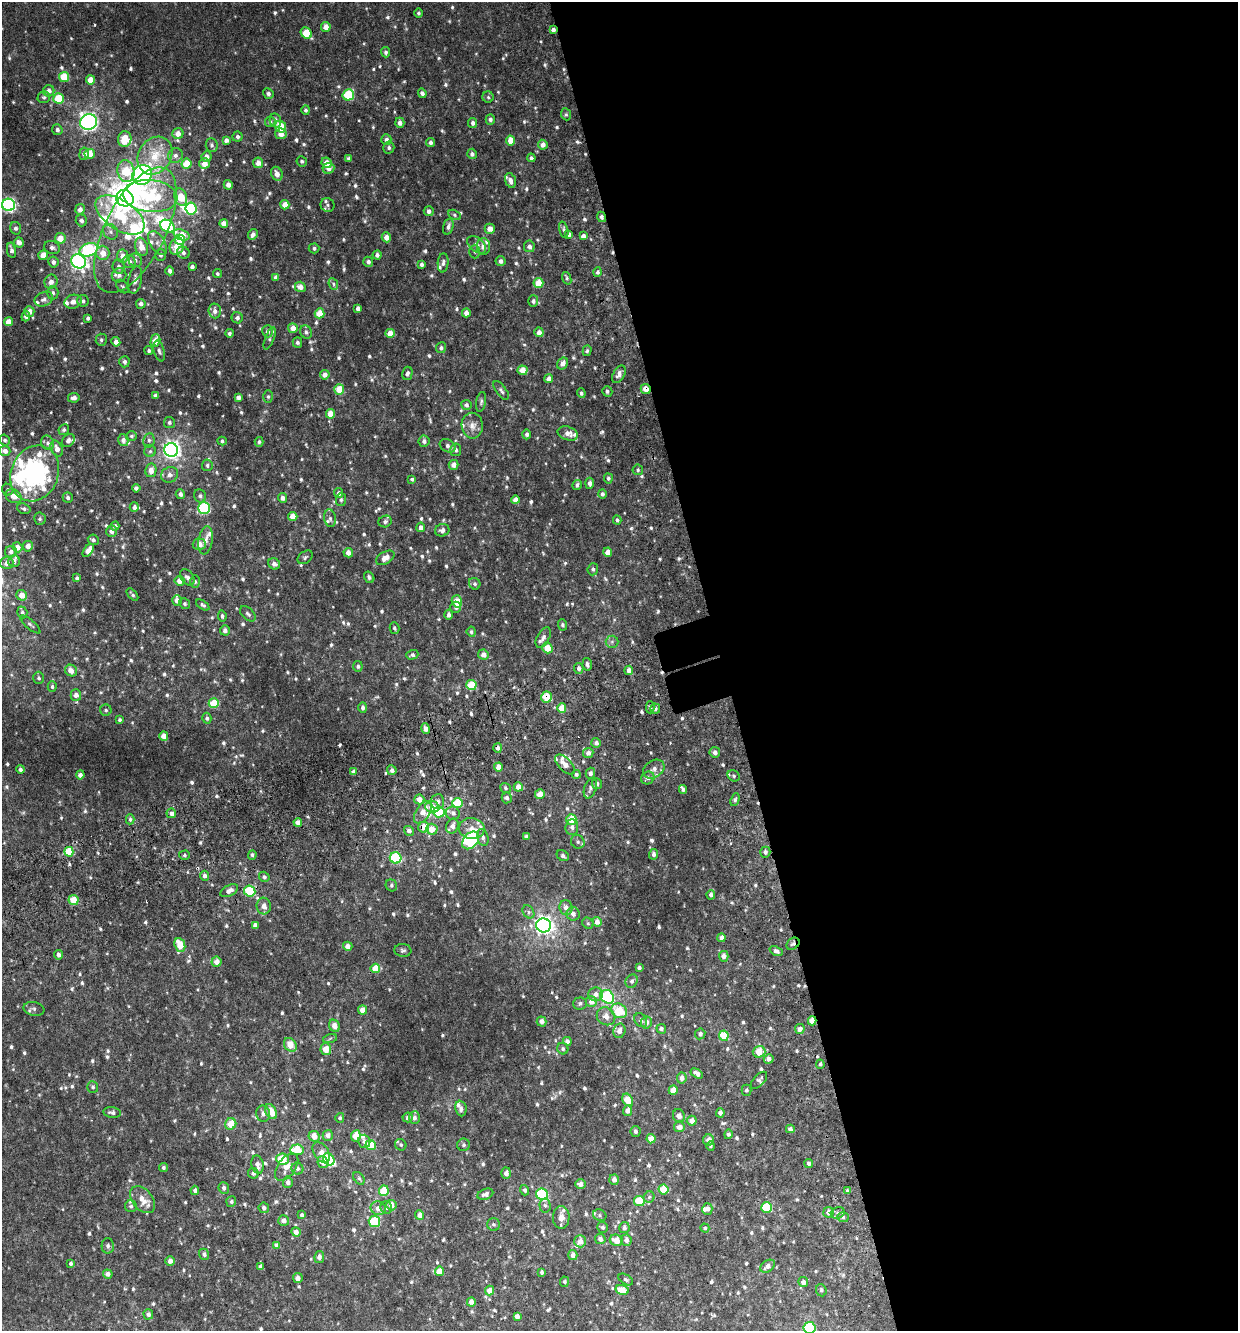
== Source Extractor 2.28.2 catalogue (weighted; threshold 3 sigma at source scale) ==
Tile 8 of 4 x 4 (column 4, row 2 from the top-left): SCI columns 3846-5081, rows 2719-4047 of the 5268 x 5434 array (HDU 1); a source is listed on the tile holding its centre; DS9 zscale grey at full resolution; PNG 1240 x 1333 px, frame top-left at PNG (2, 2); each listed source drawn as its Kron ellipse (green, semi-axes under 4 px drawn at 4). Shown black and unused: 42% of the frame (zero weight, under 3 of 6 exposures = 5% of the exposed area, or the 3 px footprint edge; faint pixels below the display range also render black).
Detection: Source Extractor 2.28.2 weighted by HDU 2 'WHT'; one run over the whole footprint, this tile lists its part. Background 0.00508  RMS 0.0024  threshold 0.00995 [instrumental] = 3 sigma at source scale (4.09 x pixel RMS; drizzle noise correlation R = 1.36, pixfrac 0.8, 0.0396/0.0396 arcsec/px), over >= 5 px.
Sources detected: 931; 1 too faint to see at this stretch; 3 inside a brighter object's white glare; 4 cosmic-ray / hot-pixel residue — neither listed nor drawn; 49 inside a brighter listed object's ellipse — not listed separately; of the other 874, all 500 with FLUX_AUTO >= 0.407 (the completeness limit of this list) listed and drawn (374 fainter detections not listed), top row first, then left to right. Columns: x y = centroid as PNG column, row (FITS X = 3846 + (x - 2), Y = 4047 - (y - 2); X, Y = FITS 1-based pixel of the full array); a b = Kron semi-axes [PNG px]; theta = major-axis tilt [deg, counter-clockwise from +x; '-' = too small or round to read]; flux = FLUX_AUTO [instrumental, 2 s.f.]
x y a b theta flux
418 13 4 4 - 0.44
326 27 5 4 - 1.7
553 30 4 4 - 0.79
306 33 6 5 - 5.7
386 52 5 4 - 0.51
64 77 5 5 - 6
91 80 4 4 - 2.9
49 91 5 5 - 1.4
422 93 5 4 - 0.64
268 94 5 5 - 0.62
348 95 6 5 - 10
44 97 6 5 - 0.42
488 97 6 5 - 0.41
59 98 5 5 - 7.9
306 110 5 4 - 0.43
566 114 6 5 - 0.42
490 119 5 4 - 0.7
275 120 7 5 -70 0.85
89 122 8 7 - 85
270 122 5 5 - 0.49
400 123 5 4 - 1
473 123 5 4 - 0.77
281 127 6 5 - 5
57 130 5 5 - 0.78
178 133 5 5 - 1.7
281 134 6 5 - 1.9
238 137 5 5 - 0.56
125 139 8 6 80 5.4
226 140 4 4 - 0.93
386 140 5 5 - 0.88
510 140 5 4 - 3.2
430 142 4 4 - 0.56
212 145 7 6 - 0.56
543 145 5 5 - 1.3
389 148 6 5 - 0.48
84 154 6 5 - 0.78
90 154 5 5 - 3.8
472 154 5 5 - 0.71
175 155 7 7 - 0.87
155 156 20 16 56 5.9
206 157 5 5 - 1.2
349 158 4 3 - 0.49
531 158 4 4 - 0.46
302 161 5 5 - 0.42
258 163 5 5 - 1.4
327 163 5 5 - 2.1
186 164 5 5 - 4.6
204 164 5 5 - 2.2
328 168 6 5 - 1.5
126 171 11 8 -79 7.2
277 174 7 5 -68 1.5
142 175 10 9 - 49
510 181 8 5 -73 1.1
228 185 5 4 - 1.3
150 196 27 16 -5 13
181 197 9 6 -72 5.9
125 198 9 8 - 280
9 205 6 6 - 48
285 205 5 4 - 2.2
328 205 7 6 - 0.59
80 209 5 5 - 1.1
191 209 6 5 - 15
429 211 5 4 - 0.83
120 215 28 14 -33 13
454 215 7 4 -28 0.42
601 217 5 4 - 0.62
81 220 6 5 - 0.68
224 223 4 4 - 1.6
167 226 7 6 - 15
448 227 8 5 72 0.82
16 228 6 5 - 0.64
490 229 5 5 - 1.6
135 230 68 30 63 34
564 230 8 4 -75 0.51
111 232 8 7 - 0.74
253 234 6 4 63 0.83
568 234 4 4 - 1.1
181 235 8 5 -19 3.3
583 236 4 4 - 0.78
386 237 5 4 - 1.6
60 238 5 5 - 2.7
180 240 5 5 - 4.9
19 242 5 5 - 1.4
158 243 13 7 -57 1.2
477 245 11 6 -41 0.97
177 246 9 7 68 3.9
529 246 6 5 - 0.73
141 247 9 6 -75 2.8
483 247 8 6 -89 1.4
52 248 8 6 -22 0.84
314 248 5 5 - 0.49
11 250 8 4 -79 0.73
89 250 9 6 23 19
475 252 7 5 90 0.47
103 253 7 6 - 2.1
183 253 6 6 - 0.72
43 255 5 4 - 2.7
161 255 6 5 - 0.61
377 255 4 4 - 0.7
123 256 6 5 - 1.8
135 260 7 6 - 0.74
78 261 7 7 - 71
501 261 5 5 - 0.87
53 262 5 5 - 0.72
129 262 6 6 - 1.2
368 262 5 5 - 0.73
443 263 9 5 85 0.7
422 265 4 4 - 0.73
119 267 7 6 - 0.77
192 267 4 4 - 0.67
170 271 4 4 - 0.81
597 272 4 4 - 0.45
217 274 5 4 - 0.42
119 275 7 7 - 0.97
276 277 4 4 - 0.93
567 278 6 4 -71 0.43
135 280 14 6 78 1.4
51 282 7 6 - 1.5
538 283 5 5 - 4.2
333 284 6 4 -65 0.44
123 286 7 5 -50 0.41
300 287 5 5 - 1.5
53 293 6 6 - 0.65
44 299 10 7 24 0.84
83 301 6 5 - 0.6
533 301 6 5 - 0.58
73 302 8 7 - 1.2
141 304 5 5 - 0.79
358 308 4 4 - 0.74
29 311 5 5 - 1.6
215 311 7 6 - 1
320 313 5 5 - 3.9
466 313 4 4 - 1.3
26 316 5 4 - 0.72
88 318 4 3 - 0.49
237 318 6 5 - 0.67
8 322 4 4 - 2.4
293 328 5 4 - 1.8
268 331 6 5 - 0.73
306 332 7 5 -64 0.57
539 332 5 4 - 1.3
229 333 4 4 - 0.43
390 333 4 4 - 2.6
270 338 12 4 69 0.57
101 340 6 5 - 0.44
155 341 6 5 - 3.2
116 342 5 4 - 1.3
297 342 5 4 - 0.48
441 348 5 5 - 0.54
149 351 4 4 - 0.41
159 351 11 5 -75 0.66
587 351 5 4 - 0.46
124 362 5 5 - 0.72
563 363 6 5 - 1.1
523 370 5 4 - 2.6
407 373 7 5 74 0.56
619 374 9 5 61 0.93
325 375 5 4 - 1.3
549 379 4 4 - 1.3
339 389 5 5 - 4.1
646 389 5 5 - 2
501 390 11 5 -55 0.65
607 391 5 5 - 0.58
581 393 5 4 - 0.41
155 395 4 3 - 0.53
268 396 6 5 - 0.44
238 397 4 4 - 0.85
74 398 6 5 - 0.88
481 402 10 5 80 0.51
466 405 5 5 - 0.56
331 414 5 4 - 2.9
169 422 5 5 - 0.55
472 426 13 10 -89 1.7
64 430 5 5 - 0.45
568 433 10 6 -20 1.5
527 434 5 4 - 0.59
131 436 6 4 -1 0.43
5 440 5 4 - 0.46
68 440 7 5 45 0.83
123 440 6 5 - 0.96
149 440 7 5 79 0.63
222 441 4 4 - 0.43
424 441 5 5 - 0.78
259 442 5 4 - 0.44
48 443 7 6 - 0.64
448 446 8 6 -30 0.85
57 449 8 5 -64 1.5
171 450 7 7 - 92
456 450 6 5 - 0.69
5 451 5 5 - 1.1
150 451 6 5 - 0.46
207 465 6 5 - 0.51
453 465 5 5 - 1.4
151 470 7 5 77 1.7
638 470 5 5 - 0.41
35 473 29 23 67 39
169 475 9 7 28 1.1
608 478 5 4 - 0.42
412 479 4 4 - 0.42
590 483 5 4 - 0.74
577 485 5 4 - 0.65
136 488 4 4 - 0.73
8 490 6 5 - 0.46
339 493 5 4 - 0.7
180 494 5 4 - 0.76
602 494 4 4 - 0.5
14 496 8 6 -28 1.6
200 496 7 6 - 0.63
68 497 5 5 - 0.54
282 498 5 4 - 0.86
341 500 6 5 - 0.42
515 500 4 4 - 1.5
134 507 5 4 - 0.86
204 508 6 6 - 20
24 509 7 5 -19 0.47
293 516 4 4 - 2.7
330 518 9 5 -81 0.54
40 519 6 6 - 0.45
617 520 4 3 - 0.43
385 521 7 5 22 0.59
115 526 4 4 - 0.75
421 527 4 4 - 0.99
442 530 7 6 - 0.86
111 531 6 5 - 0.89
93 540 5 5 - 0.62
206 540 14 7 81 1.3
199 544 6 5 - 2
28 546 5 5 - 1.3
17 547 5 5 - 1.5
88 550 7 4 56 2
11 552 6 5 - 0.82
608 552 4 4 - 1.7
348 553 5 4 - 1.4
305 557 8 5 36 0.44
385 558 10 6 30 1.8
14 561 6 5 - 0.83
7 563 6 6 - 1.2
274 564 6 5 - 0.88
593 569 6 5 - 0.47
187 577 9 6 -52 0.88
369 577 6 5 - 0.6
77 578 4 3 - 0.5
179 581 5 5 - 1.9
195 581 6 5 - 0.46
475 584 6 5 - 0.47
22 595 5 5 - 2
132 595 7 4 -47 0.45
177 600 5 5 - 1.3
457 601 6 5 - 3.6
185 604 5 5 - 0.45
203 605 7 4 -34 0.48
456 607 5 5 - 0.61
22 612 6 5 - 0.57
248 614 9 5 -44 0.6
449 615 5 4 - 0.81
222 616 5 4 - 0.44
30 624 13 4 -40 0.56
562 625 5 4 - 0.44
394 628 6 4 -73 0.46
225 630 5 5 - 0.74
471 632 5 4 - 0.43
543 637 11 6 61 0.85
612 642 6 6 - 0.57
547 648 5 5 - 3.3
412 655 6 4 18 0.57
483 655 5 5 - 1.5
587 664 6 4 -80 0.75
358 666 5 5 - 0.55
579 668 5 4 - 0.93
629 670 4 4 - 1.2
71 671 6 5 - 1.8
39 678 6 5 - 0.44
471 685 5 5 - 6
52 687 5 4 - 0.44
76 695 5 5 - 1.1
546 697 5 5 - 4.8
214 703 5 5 - 5.2
363 707 5 4 - 0.62
650 707 6 4 -88 0.57
562 708 4 4 - 3.5
655 709 5 5 - 0.57
106 710 6 5 - 0.42
207 718 5 4 - 0.54
120 720 4 3 - 0.44
425 729 5 4 - 0.95
164 736 4 4 - 1.6
596 743 5 4 - 0.72
498 748 5 4 - 0.89
715 752 5 5 - 0.86
588 753 5 5 - 1
565 764 12 6 -45 1.5
498 767 4 4 - 1.8
20 769 4 4 - 0.65
654 769 11 8 33 1.1
392 770 5 4 - 0.73
354 772 4 3 - 1.2
590 773 5 4 - 0.67
576 774 4 4 - 0.55
80 775 4 4 - 0.94
734 776 6 5 - 0.53
648 778 7 6 - 0.73
597 784 5 5 - 0.61
518 787 4 4 - 1.9
505 788 5 5 - 0.43
590 788 10 6 71 0.73
683 789 4 4 - 0.46
540 794 5 5 - 2.1
507 798 5 5 - 0.6
419 799 5 5 - 2.2
735 800 7 4 72 0.45
437 802 7 6 - 1
458 803 5 5 - 7.5
432 807 7 5 -4 3.1
423 812 12 7 58 2.2
439 812 5 5 - 9.5
171 813 5 4 - 0.93
453 813 7 6 - 0.91
130 819 5 4 - 0.41
571 820 5 5 - 6.3
298 822 4 4 - 1.7
452 826 8 6 65 1.2
424 827 5 5 - 2.9
572 827 8 6 86 0.98
432 829 6 5 - 3
472 829 13 10 -7 2.5
409 831 5 4 - 0.83
483 837 8 5 -76 0.8
527 837 4 4 - 1
471 840 10 7 49 27
578 842 7 6 - 0.58
69 852 5 4 - 6.5
765 852 5 5 - 0.71
654 854 5 4 - 0.82
184 855 5 4 - 0.43
252 855 4 4 - 0.45
563 856 6 5 - 0.58
396 858 6 5 - 17
205 876 5 4 - 0.72
264 877 5 5 - 0.53
391 885 6 5 - 0.49
229 891 9 5 28 1.1
250 891 6 5 - 10
711 895 5 4 - 0.68
74 900 5 5 - 4.1
264 906 8 7 - 1.2
566 908 7 6 - 1.2
528 912 7 5 -58 0.58
573 914 7 6 - 0.95
597 922 5 4 - 1.4
588 923 6 5 - 0.41
255 925 4 4 - 0.76
544 925 7 7 - 90
722 938 4 4 - 1.3
793 944 7 5 39 0.58
180 945 7 5 -65 4.3
348 946 5 4 - 1.5
403 950 8 6 -5 0.54
776 951 7 4 -24 0.73
59 955 4 4 - 0.74
724 956 5 5 - 1.2
216 962 5 5 - 1.6
375 968 4 4 - 4
639 968 4 3 - 0.61
632 981 7 6 - 0.71
596 994 7 7 - 1.2
607 997 7 6 - 16
591 1001 5 5 - 1.9
580 1003 7 6 - 0.53
34 1009 10 6 -11 0.68
362 1010 4 4 - 1.8
619 1011 8 7 - 6.1
606 1016 10 8 -39 1.6
641 1020 7 6 - 0.65
541 1021 5 4 - 1.3
812 1021 4 4 - 2.7
646 1023 6 5 - 1.3
334 1026 6 5 - 1.7
661 1029 5 4 - 0.68
800 1029 5 4 - 0.96
619 1031 7 6 - 1.4
700 1034 5 5 - 0.73
724 1036 5 5 - 4.7
330 1038 7 4 18 0.44
567 1041 4 4 - 0.96
290 1045 7 5 -52 3.3
326 1049 6 5 - 3.1
563 1049 6 5 - 0.44
759 1052 6 6 - 3.6
769 1059 5 4 - 0.96
820 1064 4 3 - 0.5
697 1073 7 4 -30 1
682 1078 5 5 - 1.3
759 1080 10 5 46 0.57
93 1087 6 5 - 0.48
673 1090 4 4 - 3
746 1090 5 5 - 0.47
628 1100 7 5 -58 4.4
461 1109 8 5 -83 0.76
628 1110 5 4 - 1.3
112 1112 9 5 -8 0.73
271 1112 8 5 -58 3.3
720 1113 5 4 - 0.87
263 1114 8 7 - 0.83
679 1116 7 6 - 1.1
408 1117 5 5 - 0.74
414 1117 6 5 - 0.68
340 1118 5 4 - 0.45
692 1121 5 5 - 1.3
231 1124 6 5 - 3.6
679 1127 5 5 - 1.8
790 1129 4 4 - 0.86
635 1131 5 5 - 0.61
728 1134 5 4 - 0.54
328 1135 5 5 - 0.91
314 1136 6 5 - 2.4
356 1136 6 5 - 3
651 1139 4 4 - 2.5
708 1140 5 5 - 1.4
364 1141 7 6 - 0.85
371 1145 5 5 - 5.7
401 1145 6 5 - 0.47
464 1145 6 6 - 0.52
711 1146 5 3 - 0.42
297 1150 7 5 6 5.6
321 1152 11 7 -58 1.9
282 1159 6 5 - 5.3
329 1159 6 5 - 7
323 1162 6 5 - 2
809 1163 4 4 - 0.51
257 1165 9 6 -77 1.2
287 1167 15 9 54 2
163 1168 4 4 - 0.49
297 1169 6 6 - 0.58
253 1173 5 5 - 0.6
506 1173 6 5 - 1
359 1178 7 4 -53 0.42
614 1180 5 5 - 1.2
288 1182 6 5 - 0.74
580 1184 5 4 - 1.1
224 1188 6 5 - 0.74
664 1189 5 5 - 5.5
195 1190 5 4 - 0.72
525 1190 5 4 - 0.62
384 1191 5 5 - 6.9
848 1191 4 4 - 0.76
485 1194 8 5 21 0.91
542 1194 6 5 - 16
649 1197 5 5 - 0.44
142 1200 15 10 -50 2.7
639 1201 5 5 - 6.4
231 1202 5 5 - 0.45
391 1205 5 5 - 1.8
545 1205 7 5 -86 0.54
131 1206 6 6 - 0.48
386 1207 6 6 - 0.69
264 1208 5 5 - 0.73
378 1208 8 6 -21 1.4
767 1208 5 5 - 9.5
707 1209 6 5 - 0.83
828 1212 5 5 - 1.2
838 1213 7 5 22 0.53
302 1215 4 3 - 0.57
420 1215 5 4 - 1.6
600 1215 7 5 -23 0.43
561 1217 11 8 89 1.6
843 1217 6 5 - 0.45
284 1220 5 5 - 1.1
374 1222 6 5 - 13
494 1224 6 6 - 0.54
603 1227 5 5 - 0.49
624 1227 6 5 - 0.68
705 1228 4 4 - 0.47
296 1232 5 4 - 1.3
600 1239 5 5 - 0.92
616 1240 6 5 - 2.4
626 1240 6 5 - 1.3
580 1241 6 6 - 1.8
276 1245 4 3 - 0.7
108 1246 7 6 - 0.67
204 1254 5 5 - 0.69
573 1255 5 4 - 1.2
319 1257 6 4 81 0.87
170 1261 5 4 - 1.1
71 1263 4 3 - 0.47
768 1266 8 5 36 1.2
261 1267 4 4 - 0.97
439 1271 4 4 - 3
542 1272 4 3 - 0.49
108 1274 5 4 - 0.86
298 1278 5 5 - 1.2
626 1280 8 4 -32 0.46
565 1282 5 4 - 0.45
803 1282 5 5 - 0.98
490 1290 5 4 - 2.1
622 1290 7 5 -15 3.1
821 1290 6 5 - 0.46
471 1302 4 4 - 1.5
148 1314 5 5 - 0.77
517 1316 4 4 - 1.3
810 1328 6 6 - 16
Overlapping masked pixels (flux is a lower limit): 11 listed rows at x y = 553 30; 306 33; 601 217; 646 389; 546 697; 498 748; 458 803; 424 827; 471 840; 793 944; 812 1021
Isophote crosses this tile's border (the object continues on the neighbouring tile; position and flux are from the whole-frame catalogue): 3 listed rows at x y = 9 205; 35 473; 810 1328